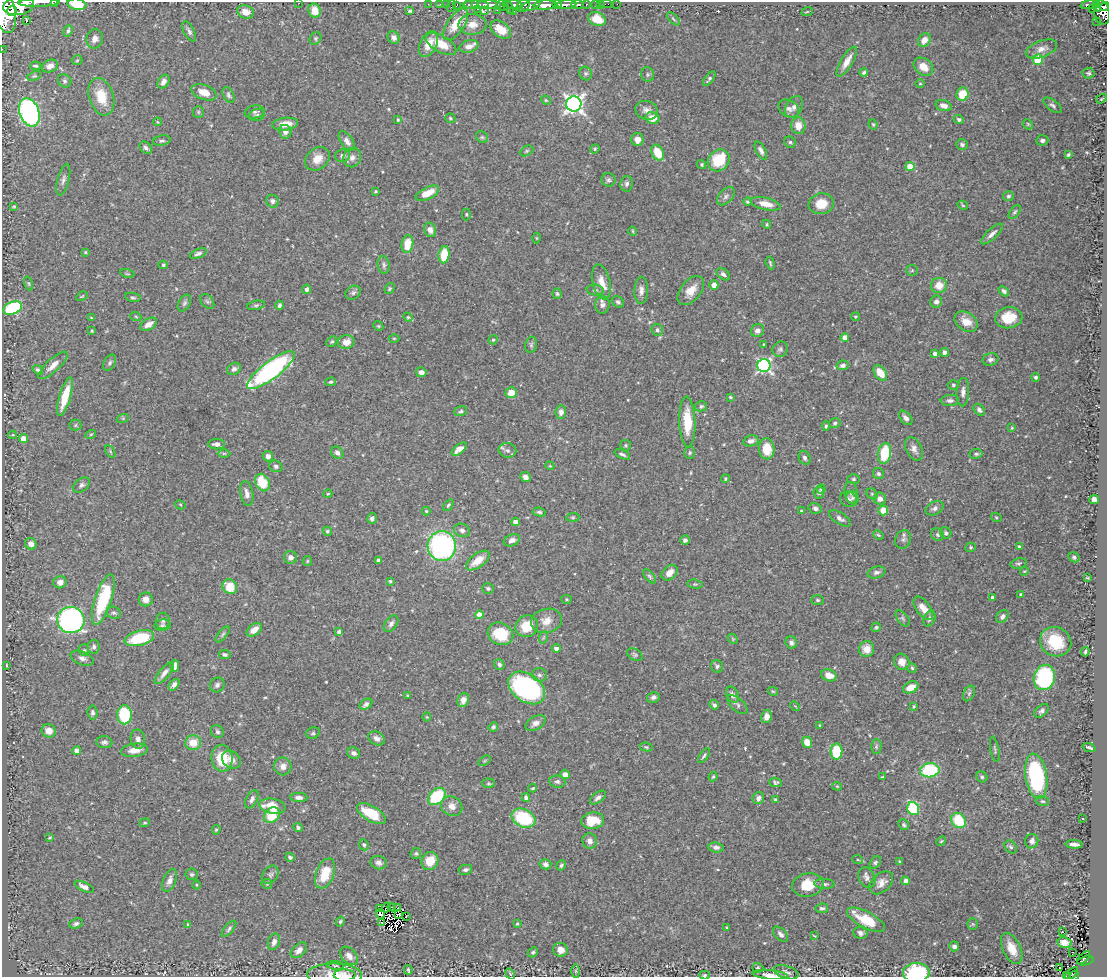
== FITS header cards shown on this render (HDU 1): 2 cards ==
NAXIS1  =                 1105
NAXIS2  =                  975

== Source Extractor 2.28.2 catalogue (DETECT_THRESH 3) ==
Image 1105 x 975 px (HDU 1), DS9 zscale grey, 1 PNG px = 1 image px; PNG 1109 x 979 px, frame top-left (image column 1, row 975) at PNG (2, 2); each listed source drawn as its Kron ellipse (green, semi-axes under 4 px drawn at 4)
Background 0.702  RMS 0.024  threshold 0.0716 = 3 sigma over >= 5 px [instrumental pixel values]
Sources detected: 543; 2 with non-positive FLUX_AUTO (blend fragments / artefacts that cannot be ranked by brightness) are neither listed nor drawn; of the other 541, the 500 brightest by FLUX_AUTO listed and drawn (41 fainter detections omitted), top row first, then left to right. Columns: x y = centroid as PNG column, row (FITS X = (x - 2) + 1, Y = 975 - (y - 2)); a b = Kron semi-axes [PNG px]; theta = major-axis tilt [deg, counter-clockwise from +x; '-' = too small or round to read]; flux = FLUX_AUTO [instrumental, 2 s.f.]
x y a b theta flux
39 2 21 2 2 920
55 2 3 2 - 45
299 3 2 2 - 8.5
77 4 9 5 -9 33
428 4 2 2 - 14
440 4 2 2 - 13
446 4 2 2 - 15
557 4 5 3 - 390
567 4 10 3 3 900
578 4 6 3 -2 340
586 4 3 3 - 140
596 4 3 3 - 54
600 4 2 2 - 8.9
606 4 5 2 - 13
617 4 2 2 - 9.3
469 5 3 3 - 57
476 5 13 3 0 1000
489 5 12 4 -3 1400
514 5 8 4 -6 870
524 5 7 5 52 580
531 5 10 4 22 700
545 5 11 4 4 1900
1090 5 9 4 8 270
1096 5 4 3 - 160
19 6 15 9 8 4100
451 6 6 2 72 48
456 6 4 3 - 110
502 6 6 5 - 370
1105 6 5 3 - 360
508 7 7 3 -59 290
477 9 2 2 - 41
1092 9 2 2 - 9.4
1098 9 4 3 - 86
485 10 4 3 - 13
497 10 2 2 - 40
4 11 22 11 -77 4600
12 11 5 5 - 990
315 11 7 6 - 22
410 11 3 3 - 2.5
514 11 2 2 - 7.1
246 12 8 6 -21 15
807 12 6 3 19 1.6
1102 12 12 8 -80 880
597 19 9 6 -25 22
673 19 8 3 -45 2.2
26 21 4 3 - 200
1097 21 2 2 - 7.8
456 24 18 8 56 27
472 24 14 10 1 15
501 30 11 7 -36 23
68 31 6 4 70 3.4
189 31 11 5 -63 4.8
315 38 6 5 - 2.5
394 38 6 5 - 6.9
95 39 9 8 - 8.5
924 40 7 5 54 12
429 44 14 8 63 20
441 44 17 8 -30 27
469 46 10 6 15 11
2 49 2 2 - 9.2
1041 49 16 8 20 12
77 60 5 5 - 2.1
1038 60 5 5 - 81
847 62 17 6 59 15
35 66 5 3 - 2.6
50 66 8 6 21 11
923 67 11 8 -38 19
864 72 4 4 - 3.2
586 73 7 6 - 3.3
1088 73 6 5 - 2.9
648 74 7 6 - 3.2
34 76 7 4 23 2.7
709 79 9 4 52 3.4
65 81 7 6 - 4
163 82 7 5 59 7.6
920 84 5 3 - 1.6
204 92 13 7 -20 17
962 94 7 6 - 33
228 95 9 5 -64 3.8
101 97 19 12 -72 41
1101 99 6 3 33 1.7
546 100 5 4 - 1.8
574 104 7 7 - 680
1053 105 11 5 -37 4.4
944 106 8 5 -17 8.5
794 107 12 8 61 8.2
789 108 11 8 -29 7.7
647 110 11 9 -19 9.3
29 112 14 9 -70 300
198 112 6 5 - 2.4
255 112 10 6 9 4.2
257 115 8 6 15 3.8
450 118 5 4 - 2.3
653 118 7 6 - 18
959 119 5 4 - 3.7
398 120 3 3 - 2
157 122 4 3 - 1.8
285 124 13 6 7 17
873 124 5 3 - 1.9
1028 124 5 4 - 1.9
798 126 8 7 - 17
285 132 7 6 - 8.1
482 137 6 5 - 2.9
637 139 6 6 - 11
1042 140 6 5 - 4.4
162 141 9 5 11 3.4
347 141 11 6 -55 7.9
790 142 6 5 - 3.3
962 144 6 5 - 4.6
146 148 7 5 -43 4.1
595 149 5 4 - 1.9
527 151 7 4 27 2.4
761 151 10 5 -61 6
658 153 8 6 -63 37
1068 154 4 3 - 2.6
342 156 8 6 11 6
352 158 10 9 - 8.5
317 159 14 10 39 19
719 160 12 10 44 61
702 165 5 4 - 2.4
910 167 4 4 - 39
63 180 16 6 76 6.8
608 180 7 6 - 4.1
627 184 8 6 81 5.1
376 191 3 3 - 2.1
427 193 13 6 25 26
726 196 11 6 46 5.8
1008 196 5 5 - 2.9
272 201 6 6 - 4.7
748 202 4 3 - 2.5
765 204 15 6 -13 19
821 204 12 10 13 24
963 205 5 4 - 1.6
14 206 3 3 - 2.1
1015 212 8 4 52 2.9
466 214 6 4 90 2.3
767 224 4 4 - 1.8
430 230 7 6 - 8.7
633 231 4 4 - 1.9
992 234 14 5 42 7.9
536 238 5 3 - 1.5
407 244 9 6 81 30
85 252 4 3 - 1.5
198 253 9 4 21 4.5
444 255 8 5 82 39
770 263 6 3 -72 2.3
163 265 4 4 - 2
384 265 9 6 -83 4.7
912 270 6 5 - 2
127 274 7 3 -13 1.6
723 274 8 5 -37 4.8
601 282 18 8 -76 18
29 283 7 3 -71 1.9
714 285 4 4 - 12
939 285 8 7 - 20
307 289 4 4 - 5.6
390 289 6 4 55 2.3
595 290 8 5 -9 4.3
641 290 14 7 88 9.3
691 291 17 10 51 21
1004 291 6 4 -44 4.3
353 293 8 6 38 4.3
557 294 5 4 - 2.7
82 296 6 4 30 1.8
133 297 8 4 -10 3
207 302 8 5 -48 3.6
618 302 6 5 - 3.5
936 302 6 6 - 5.9
184 303 9 5 61 4.4
256 305 9 4 11 2.9
279 305 4 4 - 3.3
602 305 9 7 80 6.4
13 308 10 6 23 150
136 317 5 3 - 1.6
408 317 5 4 - 2
855 317 4 3 - 1.7
91 318 4 3 - 1.8
1009 318 14 10 8 38
966 322 12 9 -35 21
149 324 9 5 30 11
378 326 5 4 - 2.2
657 330 6 5 - 3.3
92 331 3 2 - 1.7
757 331 7 6 - 5.9
845 337 4 4 - 12
394 338 5 3 - 1.5
493 340 5 4 - 2
332 342 6 5 - 2.4
346 342 8 7 - 14
764 344 3 3 - 1.6
531 345 8 6 76 3.6
780 349 8 7 - 4.1
944 352 4 4 - 5.7
935 354 4 4 - 5.7
991 360 8 6 12 5.7
110 363 9 5 60 4.2
53 365 19 6 43 15
843 365 6 5 - 5.3
764 366 6 6 - 320
234 369 7 6 - 5.1
38 370 6 4 -37 3.3
271 370 29 8 37 330
421 372 5 5 - 6.3
880 373 9 5 -53 27
1036 377 4 4 - 3
330 382 5 4 - 2.1
953 385 5 4 - 2.5
963 392 14 6 87 8.4
511 393 5 5 - 22
65 397 20 5 74 41
730 397 3 3 - 2.6
950 400 9 5 3 5.2
701 406 6 5 - 3.3
979 410 6 4 -50 5.4
461 411 6 5 - 3.1
561 412 7 5 86 6.7
123 418 6 4 19 2
906 418 8 5 -50 7
687 422 25 8 -88 46
835 423 6 4 17 2.9
75 425 6 5 - 3.2
826 426 5 3 - 2.6
1012 428 4 3 - 2.1
91 434 5 3 - 1.6
13 435 4 4 - 1.6
23 439 4 4 - 21
751 441 8 5 12 7.5
217 444 8 5 -1 8
626 445 6 5 - 2.5
459 449 9 4 38 18
767 449 10 8 -85 31
914 449 12 7 -65 8.6
507 450 9 7 -11 5.7
110 451 7 4 -60 2.2
224 453 6 4 0 2.2
337 453 7 5 -47 5.4
690 453 6 5 - 2.7
884 453 10 6 80 59
622 454 8 4 -23 3.9
976 454 6 5 - 3.4
268 456 5 5 - 6.8
805 458 7 5 -65 4.6
276 466 7 5 -19 3.9
550 466 4 3 - 1.6
878 474 6 5 - 3.6
525 477 5 4 - 7.1
725 479 4 4 - 2.4
854 479 6 4 1 2.9
262 482 9 7 -64 48
81 485 9 6 36 5
821 489 4 4 - 1.6
819 492 6 5 - 3.3
851 493 11 6 -81 5.7
247 494 12 6 -79 9
328 494 4 4 - 1.6
872 494 6 5 - 2.7
853 498 6 6 - 4
849 499 9 7 -24 4.5
880 499 6 6 - 9.2
1094 500 5 4 - 13
180 505 5 4 - 1.8
448 505 6 4 52 2.6
815 508 7 5 -15 4.3
934 508 9 6 28 5.6
883 510 5 5 - 29
426 511 4 4 - 2
801 511 4 3 - 1.5
539 512 7 4 -8 3.4
573 517 6 4 5 2.4
996 517 5 3 - 1.8
372 518 5 5 - 4.6
840 518 12 5 -33 6.4
516 522 4 4 - 11
462 530 8 6 -22 5.5
327 531 5 4 - 2.6
946 533 6 5 - 3.3
878 535 5 4 - 2.2
938 535 7 6 - 3.8
903 539 9 7 65 5.3
512 540 8 5 21 7.8
685 540 5 4 - 4.4
31 544 6 5 - 9.5
442 546 15 14 - 320
971 547 5 4 - 1.9
1019 547 3 3 - 3.4
291 557 6 6 - 7.8
1074 557 6 4 -29 3.1
378 560 3 3 - 3
307 561 5 4 - 2
478 561 13 7 37 27
1019 563 8 5 11 3.3
1024 571 4 4 - 1.5
876 572 9 5 15 5.1
669 573 9 6 43 14
649 576 8 4 -49 3.2
1088 578 3 2 - 1.6
390 581 3 3 - 2.7
60 582 7 6 - 10
695 584 7 4 -7 2.6
230 587 8 7 - 39
488 588 6 5 - 3.9
1021 595 4 3 - 4.2
992 597 4 3 - 3.7
146 599 7 7 - 11
567 599 5 4 - 2.1
103 600 26 8 72 120
818 600 6 5 - 2.7
923 608 13 7 -54 17
114 613 7 6 - 3.6
479 615 4 4 - 25
1002 616 7 5 49 5.5
903 618 9 5 -53 3.8
930 618 8 5 69 4.9
71 620 13 13 - 510
163 621 8 7 - 4.4
546 621 16 12 15 18
391 624 9 6 53 5.5
162 625 8 5 9 3.5
527 626 12 10 36 37
876 627 5 4 - 2.6
254 630 9 5 35 15
339 632 4 3 - 3.4
223 634 10 4 50 3
500 634 13 11 -24 55
544 637 6 4 70 2
139 638 15 7 14 78
733 639 6 4 -47 1.7
791 642 6 5 - 5.5
1056 642 16 14 -24 55
94 647 7 6 - 4.4
556 648 4 3 - 9.1
867 649 8 7 - 20
84 650 6 5 - 3
1085 652 4 2 - 2.5
225 654 6 4 -10 3.5
635 655 8 5 -29 3.2
82 658 12 6 -22 6.8
902 662 8 7 - 10
6 665 3 2 - 1.5
499 665 5 5 - 4
175 666 6 4 84 14
717 666 6 5 - 3.6
912 668 5 4 - 2.2
164 673 14 5 50 9.8
539 675 7 6 - 5
829 675 8 6 -20 16
1044 677 13 10 75 160
174 685 6 4 50 5.9
217 685 8 7 - 4.7
911 687 8 5 26 16
527 688 20 14 -36 310
773 691 5 4 - 1.8
969 693 8 5 63 3.4
408 695 4 3 - 1.7
732 695 8 6 -63 7.4
653 697 6 5 - 4.8
463 700 7 5 69 11
366 704 7 5 32 5.4
714 705 5 4 - 4
737 705 12 6 -41 5.1
795 706 5 4 - 1.5
914 707 4 3 - 1.8
1042 711 8 5 41 4.9
92 713 7 5 -84 4.1
124 715 9 7 -89 89
427 717 4 4 - 1.7
766 717 6 5 - 7.9
536 723 11 6 30 8.5
820 725 3 3 - 1.7
493 727 5 4 - 2.9
49 731 7 6 - 13
217 732 7 6 - 3.6
313 733 7 5 24 3.4
377 738 9 6 -27 7
138 739 10 7 -79 6.9
104 742 8 6 -5 4.8
807 742 5 5 - 18
193 743 8 7 - 26
646 747 6 4 -10 2.3
876 747 7 5 89 2.9
1089 747 7 2 -21 3.1
995 749 13 3 -80 2.5
77 750 4 4 - 9.3
134 750 13 6 7 15
836 751 8 6 89 60
354 753 7 5 -26 5.7
704 756 8 3 55 3.1
222 758 13 10 -81 49
231 760 10 8 -41 12
484 761 7 4 31 2.1
283 766 9 8 - 8.7
930 770 10 7 7 110
565 774 5 4 - 9.9
1036 776 23 10 -81 200
713 777 5 3 - 2
882 777 4 2 - 1.4
982 777 6 5 - 3.1
557 782 8 6 -6 4.5
776 782 6 4 -4 3
489 783 6 4 -1 2.4
837 786 5 4 - 1.8
533 788 4 3 - 1.7
437 796 10 7 44 90
299 797 8 4 -1 6.3
526 798 4 4 - 5.8
598 798 9 5 37 5.5
758 798 6 5 - 6.2
252 799 10 5 63 6
776 800 4 4 - 3.7
1042 801 7 5 -13 2.9
272 806 13 7 -10 35
452 806 11 9 -34 12
913 809 7 6 - 110
371 814 16 7 -31 54
272 815 8 7 - 47
523 818 12 9 -26 100
1082 818 2 2 - 1.6
593 821 11 8 8 46
959 821 8 7 - 60
145 823 5 4 - 2.2
904 825 6 5 - 2.6
298 827 5 4 - 3.3
216 830 5 4 - 2.4
50 837 3 3 - 2.1
590 841 8 7 - 8.3
941 841 5 4 - 1.7
1032 841 7 6 - 6.5
1074 844 8 3 -4 6.6
364 845 5 5 - 3.3
716 847 8 5 -7 5.8
1011 847 7 5 -49 3.4
416 853 5 5 - 2.5
290 857 5 4 - 3.6
858 860 5 3 - 1.6
430 861 9 8 - 27
900 861 3 3 - 2.1
875 862 7 5 51 3.2
379 863 8 6 -16 5.8
545 864 6 5 - 5.1
561 865 5 4 - 3.3
465 870 7 5 11 3.7
325 873 16 9 68 46
191 874 6 6 - 3.1
270 875 10 7 56 5.3
867 878 10 8 -64 6.7
170 880 12 6 68 8.6
906 881 4 4 - 8.7
881 883 14 9 42 13
267 884 5 5 - 2.1
825 884 10 5 -2 4.6
197 885 4 3 - 1.5
808 885 16 11 9 41
84 887 10 4 -24 8
386 907 5 2 - 6.5
392 907 4 2 - 2.1
379 908 3 2 - 2.3
398 908 3 2 - 3.9
822 908 6 4 10 3.6
380 914 5 3 - 4.2
399 914 3 2 - 3.2
406 917 3 2 - 1.8
866 920 21 8 -28 52
340 922 5 4 - 2.4
76 923 7 5 23 4.2
381 923 3 2 - 3.7
517 924 3 3 - 1.9
973 924 6 5 - 2.3
188 925 4 3 - 2.2
727 927 3 2 - 1.6
229 929 10 4 50 3.8
1063 932 3 2 - 17
860 933 7 6 - 6.1
781 934 9 5 -47 6.3
814 936 3 2 - 1.6
274 942 8 6 72 8.6
1064 943 7 5 -14 12
954 946 5 5 - 5.8
1012 948 17 9 -65 25
299 950 9 6 43 11
560 950 7 7 - 10
533 952 5 4 - 3
1072 952 2 2 - 2.2
349 956 10 7 -47 10
1084 958 8 2 47 70
1085 961 8 4 13 140
335 965 8 3 -4 2.4
758 968 5 5 - 2.4
1060 968 2 2 - 2.8
408 970 4 2 - 2.5
576 971 6 4 -89 2.2
786 972 13 6 -18 6.8
916 972 13 9 1 130
510 974 6 3 -53 1.6
1072 974 8 3 45 47
335 975 27 11 -1 27
345 975 11 6 1 6.2
704 975 5 4 - 1.8
770 975 17 4 -5 11
1066 976 2 2 - 3.2
1074 976 5 3 - 38
At the frame edge (FLAGS 8, measured only in part): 14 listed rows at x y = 39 2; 55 2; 299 3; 77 4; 1105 6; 4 11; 2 49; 916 972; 335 975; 345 975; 704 975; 770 975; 1066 976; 1074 976
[41 fainter detections neither listed nor drawn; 2 non-positive-flux detections neither listed nor drawn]